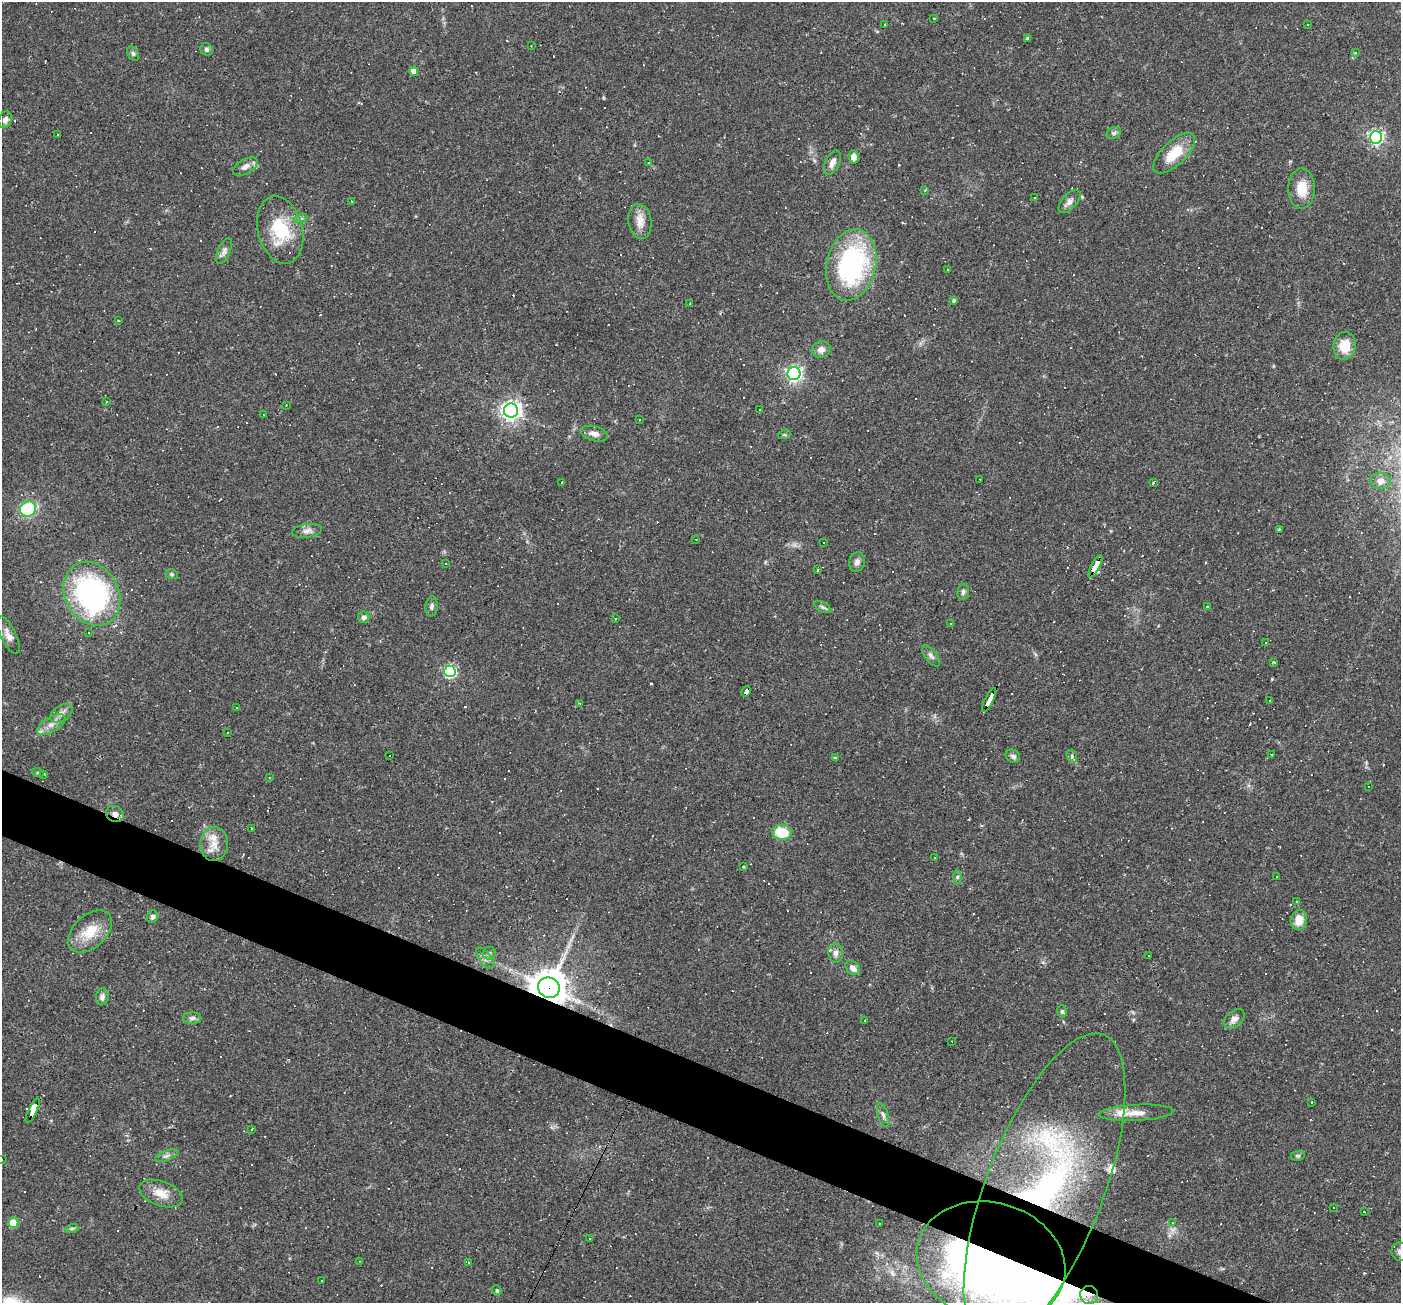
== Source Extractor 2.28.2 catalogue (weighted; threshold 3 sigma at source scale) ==
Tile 6 of 4 x 4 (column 2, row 2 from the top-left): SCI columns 1400-2798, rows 2873-4173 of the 5597 x 5610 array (HDU 1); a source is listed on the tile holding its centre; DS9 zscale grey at full resolution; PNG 1403 x 1305 px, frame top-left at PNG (2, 2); each listed source drawn as its Kron ellipse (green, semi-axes under 4 px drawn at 4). Shown black and unused: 4% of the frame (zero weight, under 2 of 3 exposures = <1% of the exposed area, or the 3 px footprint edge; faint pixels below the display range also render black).
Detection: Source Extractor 2.28.2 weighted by HDU 2 'WHT'; one run over the whole footprint, this tile lists its part. Background 0.0362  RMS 0.0048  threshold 0.0215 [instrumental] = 3 sigma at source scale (4.5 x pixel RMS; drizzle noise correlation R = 1.50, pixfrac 1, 0.05/0.05 arcsec/px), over >= 5 px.
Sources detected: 249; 2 inside a brighter object's white glare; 107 cosmic-ray / hot-pixel residue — neither listed nor drawn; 4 inside a brighter listed object's ellipse — not listed separately; the other 136 listed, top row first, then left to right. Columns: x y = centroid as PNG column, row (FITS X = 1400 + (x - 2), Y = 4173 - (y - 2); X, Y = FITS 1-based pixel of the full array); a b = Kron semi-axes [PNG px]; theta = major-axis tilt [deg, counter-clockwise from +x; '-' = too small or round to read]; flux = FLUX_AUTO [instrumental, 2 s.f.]
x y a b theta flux
934 18 3 2 - 0.34
885 24 4 2 - 0.33
1308 25 3 2 - 0.35
1027 38 3 3 - 2.8
531 46 2 2 - 0.27
207 49 6 6 - 1.2
133 53 8 5 -63 1
1356 53 4 4 - 0.53
414 71 4 4 - 3.2
5 120 8 6 71 1.8
1114 133 7 5 21 1.1
57 134 3 3 - 0.66
1376 137 6 6 - 120
1174 153 26 12 43 13
854 157 6 5 - 3.3
648 163 4 3 - 0.58
832 163 13 7 64 3.2
245 166 13 7 31 2.7
1302 189 20 13 90 9
925 190 3 3 - 0.39
1034 198 3 2 - 0.89
351 201 3 2 - 0.67
1069 202 14 7 48 2.9
301 218 7 4 18 0.96
640 221 18 11 -82 5.1
280 230 34 22 -76 23
224 251 14 6 67 1.9
851 265 36 24 77 77
947 270 3 2 - 0.7
953 300 3 3 - 1
690 303 3 2 - 0.29
118 320 3 2 - 0.38
1344 346 14 11 82 9.2
821 349 10 8 20 3
794 374 6 6 - 150
106 401 3 3 - 0.87
286 405 2 2 - 0.29
760 410 3 2 - 0.27
511 411 7 7 - 270
263 415 3 2 - 0.37
639 420 3 2 - 0.31
594 434 14 7 -14 3.1
784 435 6 4 18 0.65
980 479 2 2 - 0.28
1380 481 10 8 -10 2.6
562 482 3 3 - 0.39
1154 483 3 3 - 2.9
28 509 8 7 - 24
1279 529 3 3 - 0.56
307 531 15 6 9 2.4
696 539 3 2 - 0.3
824 543 3 2 - 0.3
857 562 10 8 72 2
445 564 3 2 - 0.51
1095 567 12 4 61 120
818 570 3 3 - 1.7
172 574 6 5 - 0.74
963 592 8 6 81 1.3
92 594 33 26 -61 99
432 606 10 6 84 1.3
823 607 9 5 -28 1
1207 607 3 3 - 3.4
364 617 6 5 - 1.4
615 618 3 2 - 0.51
951 623 3 2 - 0.87
89 633 3 2 - 0.31
8 635 20 7 -64 3.6
1266 642 3 3 - 0.65
931 656 13 5 -53 1.7
1274 662 3 2 - 0.55
450 671 6 6 - 77
746 691 6 4 60 42
989 700 13 3 63 170
1270 701 3 2 - 0.67
579 703 3 2 - 0.37
236 707 2 2 - 0.41
61 713 12 7 35 2.7
51 724 16 7 31 3.7
227 733 2 2 - 0.33
1271 754 3 3 - 2.6
389 756 3 3 - 1.3
1013 756 7 6 - 1.3
1072 756 7 5 -72 1
835 758 4 4 - 0.61
38 773 6 4 -18 0.57
44 774 4 3 - 0.49
269 777 3 2 - 0.32
1368 786 2 2 - 0.34
115 814 9 7 -31 2.7
252 828 2 2 - 0.48
782 832 10 7 -2 15
214 844 17 14 86 6.6
935 858 3 3 - 0.75
744 867 3 2 - 0.56
957 877 6 4 89 0.87
1277 877 2 2 - 0.46
1296 901 3 2 - 0.37
152 917 6 5 - 1.2
1299 920 10 8 77 6.1
90 931 26 16 42 12
489 953 6 6 - 1.2
836 953 9 7 -81 2.2
1148 956 3 2 - 0.42
485 958 12 6 -54 2.1
853 968 8 6 -44 2.9
549 988 11 10 - 1000
102 997 8 6 83 1.9
1062 1011 6 5 - 0.8
192 1018 9 5 0 1.4
1234 1019 12 7 39 2.7
865 1021 3 3 - 1.9
951 1041 2 2 - 0.37
1312 1102 3 3 - 0.81
33 1110 14 4 65 110
1136 1113 37 8 3 7.4
883 1115 12 5 -72 1.6
252 1129 3 3 - 1.4
166 1156 12 5 21 1.5
1298 1156 7 5 6 0.79
2 1159 3 2 - 0.76
1044 1189 165 59 69 240
161 1193 22 12 -20 6.8
1334 1207 3 2 - 0.41
1364 1212 3 2 - 0.61
13 1223 5 5 - 11
879 1223 3 2 - 0.59
1172 1223 4 3 - 0.37
72 1228 7 4 18 0.77
590 1238 3 2 - 0.56
1400 1252 9 9 - 2.3
359 1261 3 2 - 0.25
468 1262 2 2 - 0.48
991 1262 75 59 -16 430
321 1280 3 3 - 0.84
497 1290 5 4 - 0.68
1089 1295 9 9 - 4
Overlapping masked pixels (flux is a lower limit): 9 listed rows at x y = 1095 567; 746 691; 989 700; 115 814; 549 988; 33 1110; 1044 1189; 991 1262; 1089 1295
Isophote crosses this tile's border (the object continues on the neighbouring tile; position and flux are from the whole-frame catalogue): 3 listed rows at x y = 2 1159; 1400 1252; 991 1262
Unlisted compact peaks at least as high as the median listed source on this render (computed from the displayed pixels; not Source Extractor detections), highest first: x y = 651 683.